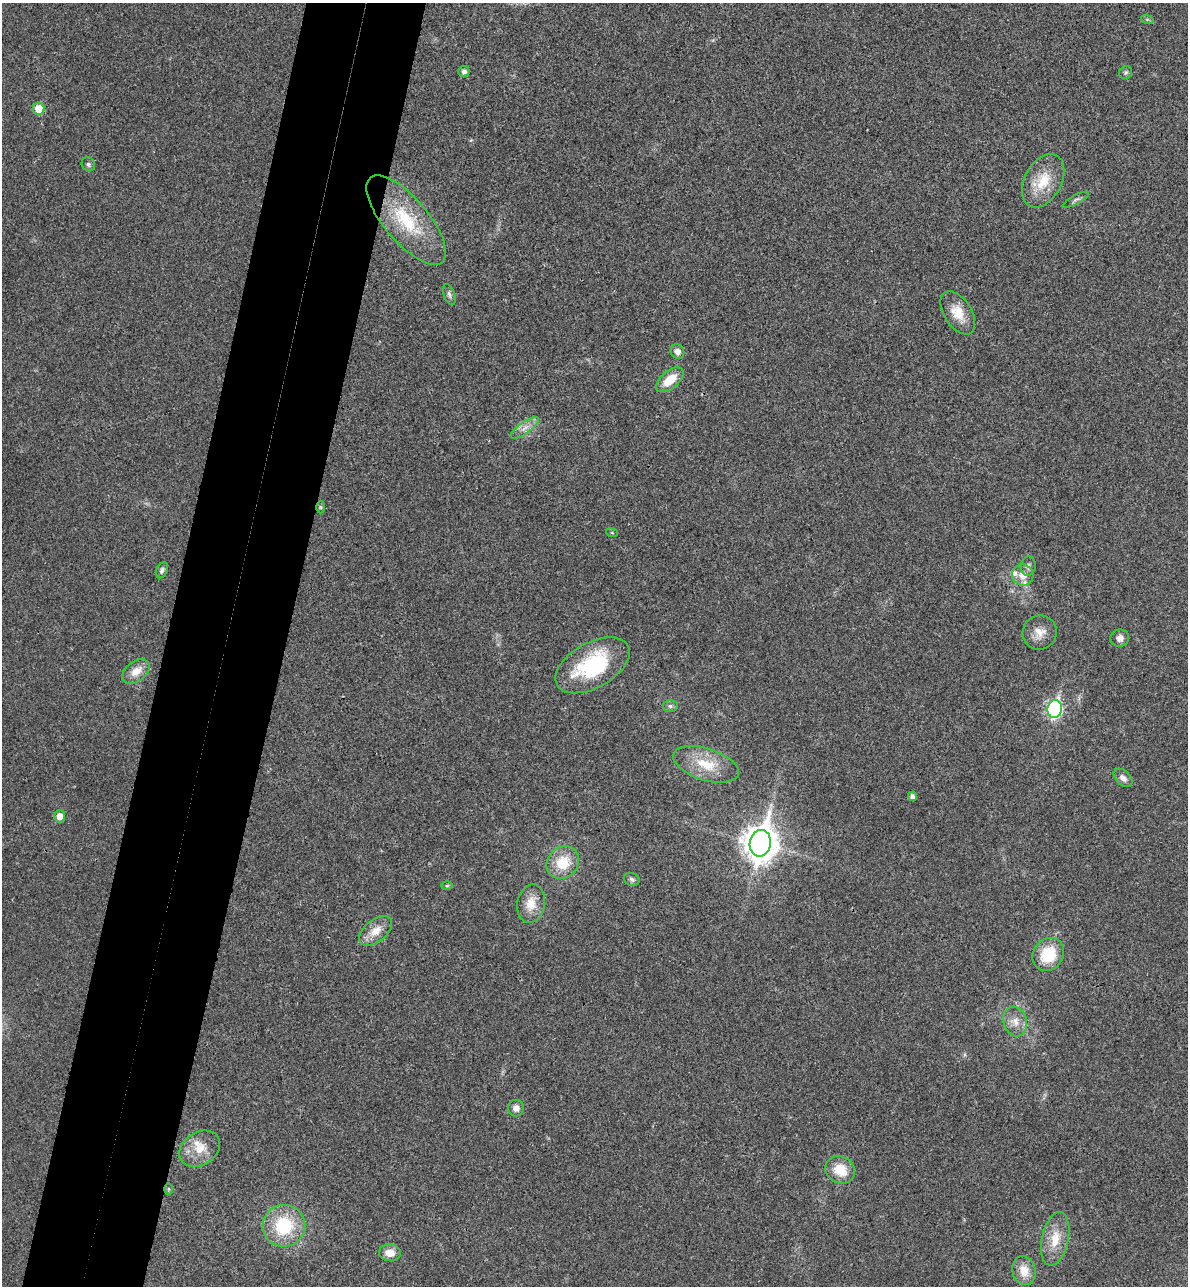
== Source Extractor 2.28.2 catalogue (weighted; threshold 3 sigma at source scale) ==
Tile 7 of 4 x 4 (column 3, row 2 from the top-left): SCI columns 2556-3741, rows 2592-3875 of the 5234 x 5179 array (HDU 1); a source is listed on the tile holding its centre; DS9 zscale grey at full resolution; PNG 1190 x 1288 px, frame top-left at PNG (2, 3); each listed source drawn as its Kron ellipse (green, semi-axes under 4 px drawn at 4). Shown black and unused: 10% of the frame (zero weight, under 3 of 4 exposures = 6% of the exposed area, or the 3 px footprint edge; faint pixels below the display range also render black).
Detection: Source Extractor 2.28.2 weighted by HDU 2 'WHT'; one run over the whole footprint, this tile lists its part. Background 0.0229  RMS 0.0045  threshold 0.0203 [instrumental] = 3 sigma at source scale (4.5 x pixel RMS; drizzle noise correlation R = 1.50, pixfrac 1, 0.05/0.05 arcsec/px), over >= 5 px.
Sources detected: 47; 3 inside a brighter listed object's ellipse — not listed separately; the other 44 listed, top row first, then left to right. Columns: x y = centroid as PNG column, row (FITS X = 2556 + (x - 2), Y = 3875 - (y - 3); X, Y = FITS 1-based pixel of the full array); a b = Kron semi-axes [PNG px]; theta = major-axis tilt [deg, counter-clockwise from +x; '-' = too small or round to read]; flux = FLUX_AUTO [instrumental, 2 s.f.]
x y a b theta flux
1147 19 6 4 -19 0.62
464 71 5 5 - 1.7
1126 72 7 6 - 0.93
39 109 6 6 - 9.1
88 164 7 6 - 1
1043 181 28 18 61 14
1076 200 15 4 29 1.4
406 220 55 22 -50 29
449 295 11 5 -70 1.3
958 313 24 13 -57 8.6
677 352 7 6 - 2.3
670 380 16 9 40 8.7
525 428 17 6 35 3.4
320 507 6 4 -89 0.56
612 533 6 4 -20 0.51
1028 566 9 7 80 1.8
162 570 8 5 65 1.3
1023 575 11 10 - 4.2
1040 632 17 17 - 5.8
1120 638 9 8 - 2.3
592 665 40 22 29 39
136 671 15 10 37 5.6
670 706 7 6 - 1.2
1055 709 9 7 80 91
706 764 34 16 -18 13
1123 778 11 7 -43 2.3
912 796 5 4 - 1.9
60 816 6 5 - 4
760 843 13 10 80 830
563 863 17 15 43 13
632 879 8 6 -20 1.3
447 886 6 4 2 0.62
531 904 20 13 79 7.7
376 931 19 11 39 6.3
1048 954 17 15 52 16
1015 1021 15 11 -75 4.6
516 1108 8 8 - 2.5
200 1149 22 16 34 8.8
840 1170 15 13 -27 9.8
169 1189 5 3 - 0.47
284 1226 21 21 - 26
1055 1239 27 13 78 10
390 1253 11 8 -7 5.2
1024 1271 15 11 -73 6.9